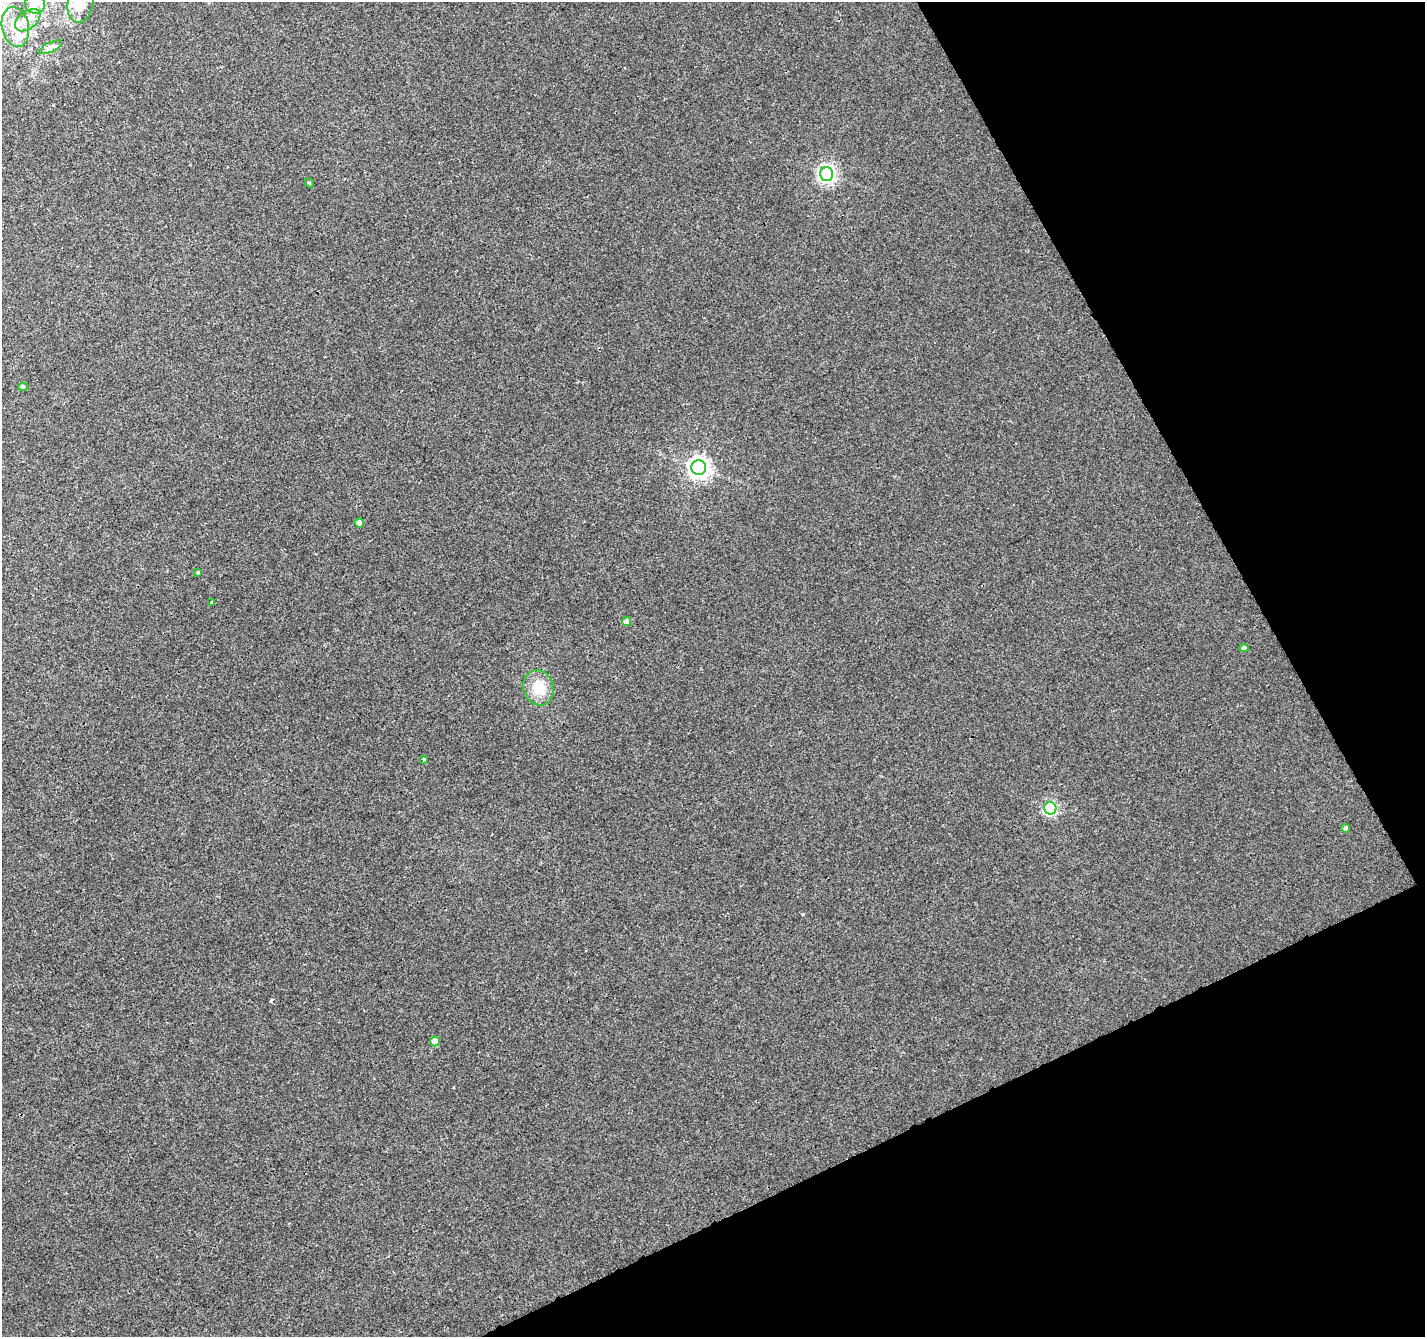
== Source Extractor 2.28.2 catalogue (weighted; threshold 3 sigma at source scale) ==
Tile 12 of 4 x 4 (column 4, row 3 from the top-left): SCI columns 4321-5743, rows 1460-2794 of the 5798 x 5650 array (HDU 1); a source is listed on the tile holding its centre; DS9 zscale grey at full resolution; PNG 1427 x 1339 px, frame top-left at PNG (2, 2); each listed source drawn as its Kron ellipse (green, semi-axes under 4 px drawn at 4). Shown black and unused: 23% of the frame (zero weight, under 3 of 4 exposures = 5% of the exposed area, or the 3 px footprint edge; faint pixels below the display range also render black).
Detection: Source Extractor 2.28.2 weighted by HDU 2 'WHT'; one run over the whole footprint, this tile lists its part. Background 0.00115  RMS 0.0026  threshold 0.0116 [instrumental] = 3 sigma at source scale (4.5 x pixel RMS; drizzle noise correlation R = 1.50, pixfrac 1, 0.0396/0.0396 arcsec/px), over >= 5 px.
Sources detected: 21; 1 cosmic-ray / hot-pixel residue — neither listed nor drawn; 1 inside a brighter listed object's ellipse — not listed separately; the other 19 listed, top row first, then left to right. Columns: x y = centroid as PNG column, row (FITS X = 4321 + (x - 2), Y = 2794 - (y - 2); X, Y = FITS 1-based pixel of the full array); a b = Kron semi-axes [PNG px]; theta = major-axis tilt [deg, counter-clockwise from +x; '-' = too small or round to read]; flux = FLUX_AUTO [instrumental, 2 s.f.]
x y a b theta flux
80 3 19 12 79 5.5
35 4 10 9 - 1.7
28 20 14 8 37 2.1
15 27 20 13 -78 3.7
51 47 12 5 26 0.88
827 174 7 6 - 90
309 183 5 4 - 0.31
23 387 4 4 - 1.3
699 468 7 7 - 160
359 523 4 4 - 2.1
198 572 3 3 - 0.27
211 602 3 3 - 1.5
627 622 4 4 - 2.4
1244 648 4 4 - 1
539 688 18 15 -73 6
424 759 3 3 - 0.28
1050 808 6 6 - 38
1345 828 4 4 - 0.57
435 1041 5 4 - 3.9
Isophote crosses this tile's border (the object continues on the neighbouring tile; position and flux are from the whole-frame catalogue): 1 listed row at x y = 80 3
Unlisted compact peaks at least as high as the median listed source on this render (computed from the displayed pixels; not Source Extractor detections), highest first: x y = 803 914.